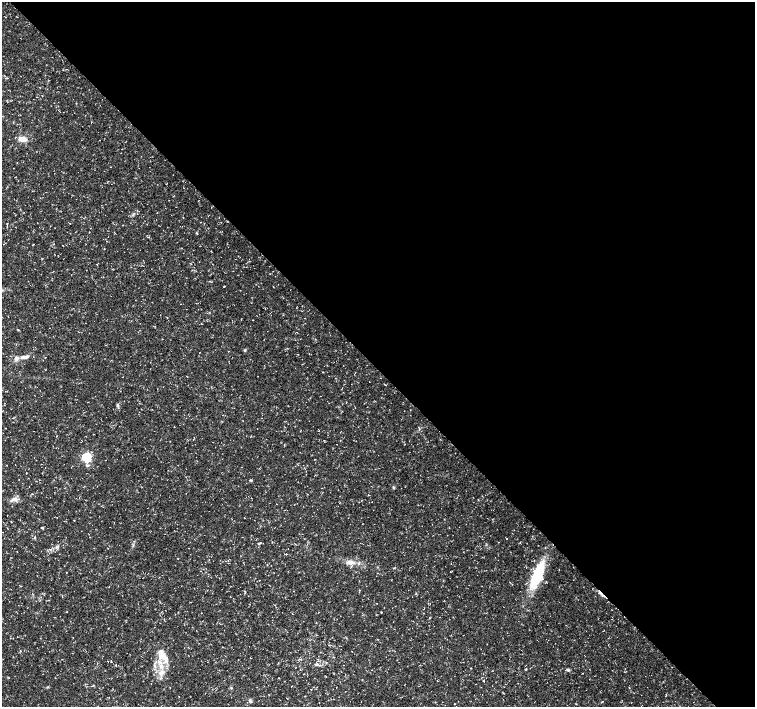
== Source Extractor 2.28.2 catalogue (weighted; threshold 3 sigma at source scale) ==
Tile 8 of 4 x 4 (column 4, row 2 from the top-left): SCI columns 4515-6019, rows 2967-4375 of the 6024 x 5999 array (HDU 1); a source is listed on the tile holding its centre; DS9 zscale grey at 2 x 2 block average (1 PNG px = mean of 2 x 2 image px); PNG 757 x 709 px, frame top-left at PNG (2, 2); no overlay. Shown black and unused: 52% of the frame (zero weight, under 3 of 5 exposures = <1% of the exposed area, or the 3 px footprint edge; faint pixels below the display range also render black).
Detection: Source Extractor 2.28.2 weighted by HDU 2 'WHT'; one run over the whole footprint, this tile lists its part. Background 0.0235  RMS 0.0023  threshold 0.0105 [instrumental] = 3 sigma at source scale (4.5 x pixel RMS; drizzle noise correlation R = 1.50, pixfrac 1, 0.0396/0.0396 arcsec/px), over >= 5 px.
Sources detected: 42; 1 cosmic-ray / hot-pixel residue — not listed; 1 coinciding with a brighter row at this scale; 2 inside a brighter listed object's ellipse — not listed separately; the other 38 listed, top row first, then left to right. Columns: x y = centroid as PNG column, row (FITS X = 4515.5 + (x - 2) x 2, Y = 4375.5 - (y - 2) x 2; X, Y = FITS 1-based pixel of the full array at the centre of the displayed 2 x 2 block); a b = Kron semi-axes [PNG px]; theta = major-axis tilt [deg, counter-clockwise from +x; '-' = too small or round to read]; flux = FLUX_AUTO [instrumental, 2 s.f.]
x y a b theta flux
23 139 10 5 -12 4.1
137 214 2 2 - 0.16
183 217 2 2 - 0.19
197 233 3 2 - 0.34
224 287 2 2 - 0.22
245 350 4 3 - 0.51
229 351 2 2 - 0.2
24 357 12 4 9 2.9
118 405 5 3 - 0.83
288 406 2 2 - 0.22
419 429 4 2 - 0.44
87 457 3 3 - 56
26 473 3 2 - 0.21
251 480 4 3 - 0.49
393 488 4 3 - 0.53
14 499 10 6 21 2.6
42 527 3 3 - 0.45
35 537 4 2 - 0.41
507 538 2 2 - 1.5
259 544 3 3 - 0.46
57 547 5 3 - 0.7
286 554 3 2 - 0.32
350 562 9 6 -10 3.2
66 572 2 2 - 0.18
537 575 31 10 67 27
359 590 3 2 - 0.31
430 618 2 2 - 0.25
20 651 3 2 - 0.25
163 656 13 10 12 7
154 665 3 3 - 0.68
317 665 6 4 -1 1.2
526 669 2 2 - 0.46
568 670 4 3 - 0.89
162 673 9 6 57 3.6
291 686 2 2 - 0.18
231 688 3 3 - 0.46
250 701 7 3 -75 0.78
602 702 3 2 - 0.34
Diffuse or blended objects may show on this block-average render without a row.